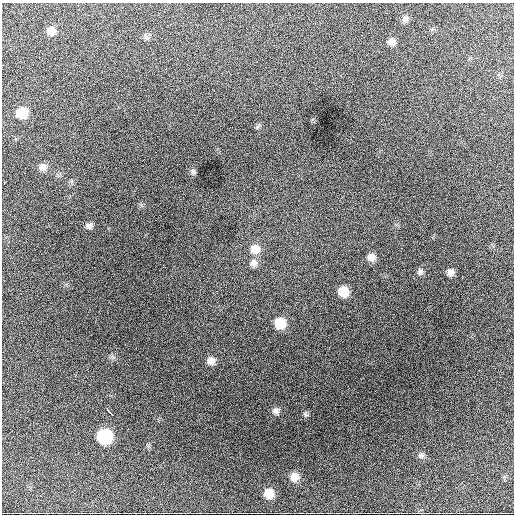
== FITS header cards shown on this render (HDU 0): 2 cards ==
NAXIS1  =                  512 / Axis length
NAXIS2  =                  512 / Axis length

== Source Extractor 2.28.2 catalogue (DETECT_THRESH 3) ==
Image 512 x 512 px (HDU 0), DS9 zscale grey, 1 PNG px = 1 image px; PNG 516 x 516 px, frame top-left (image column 1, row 512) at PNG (2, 3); no overlay
Background 1180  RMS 29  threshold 86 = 3 sigma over >= 5 px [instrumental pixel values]
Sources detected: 25; all 25 listed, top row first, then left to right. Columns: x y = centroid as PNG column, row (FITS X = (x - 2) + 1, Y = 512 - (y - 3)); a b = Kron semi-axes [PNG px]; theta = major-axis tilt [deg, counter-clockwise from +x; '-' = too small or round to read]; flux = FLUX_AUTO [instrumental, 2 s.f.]
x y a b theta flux
405 19 9 7 48 6500
51 31 10 9 - 14000
146 36 7 5 -60 4500
391 42 9 8 - 9400
119 90 2 2 - 3300
22 113 11 10 - 36000
43 167 10 9 - 11000
193 172 8 6 -74 4400
4 183 3 2 - 4400
89 226 8 7 - 6400
255 249 12 12 - 22000
371 257 9 9 - 13000
254 263 10 9 - 10000
420 272 9 7 54 5900
450 272 8 7 - 9300
343 291 9 9 - 32000
280 323 10 10 - 39000
211 361 10 9 - 13000
276 411 9 8 - 7900
109 412 9 3 -47 15000
306 414 7 4 -45 3400
104 436 10 10 - 140000
421 455 8 7 - 5300
294 477 10 10 - 17000
269 493 9 9 - 26000